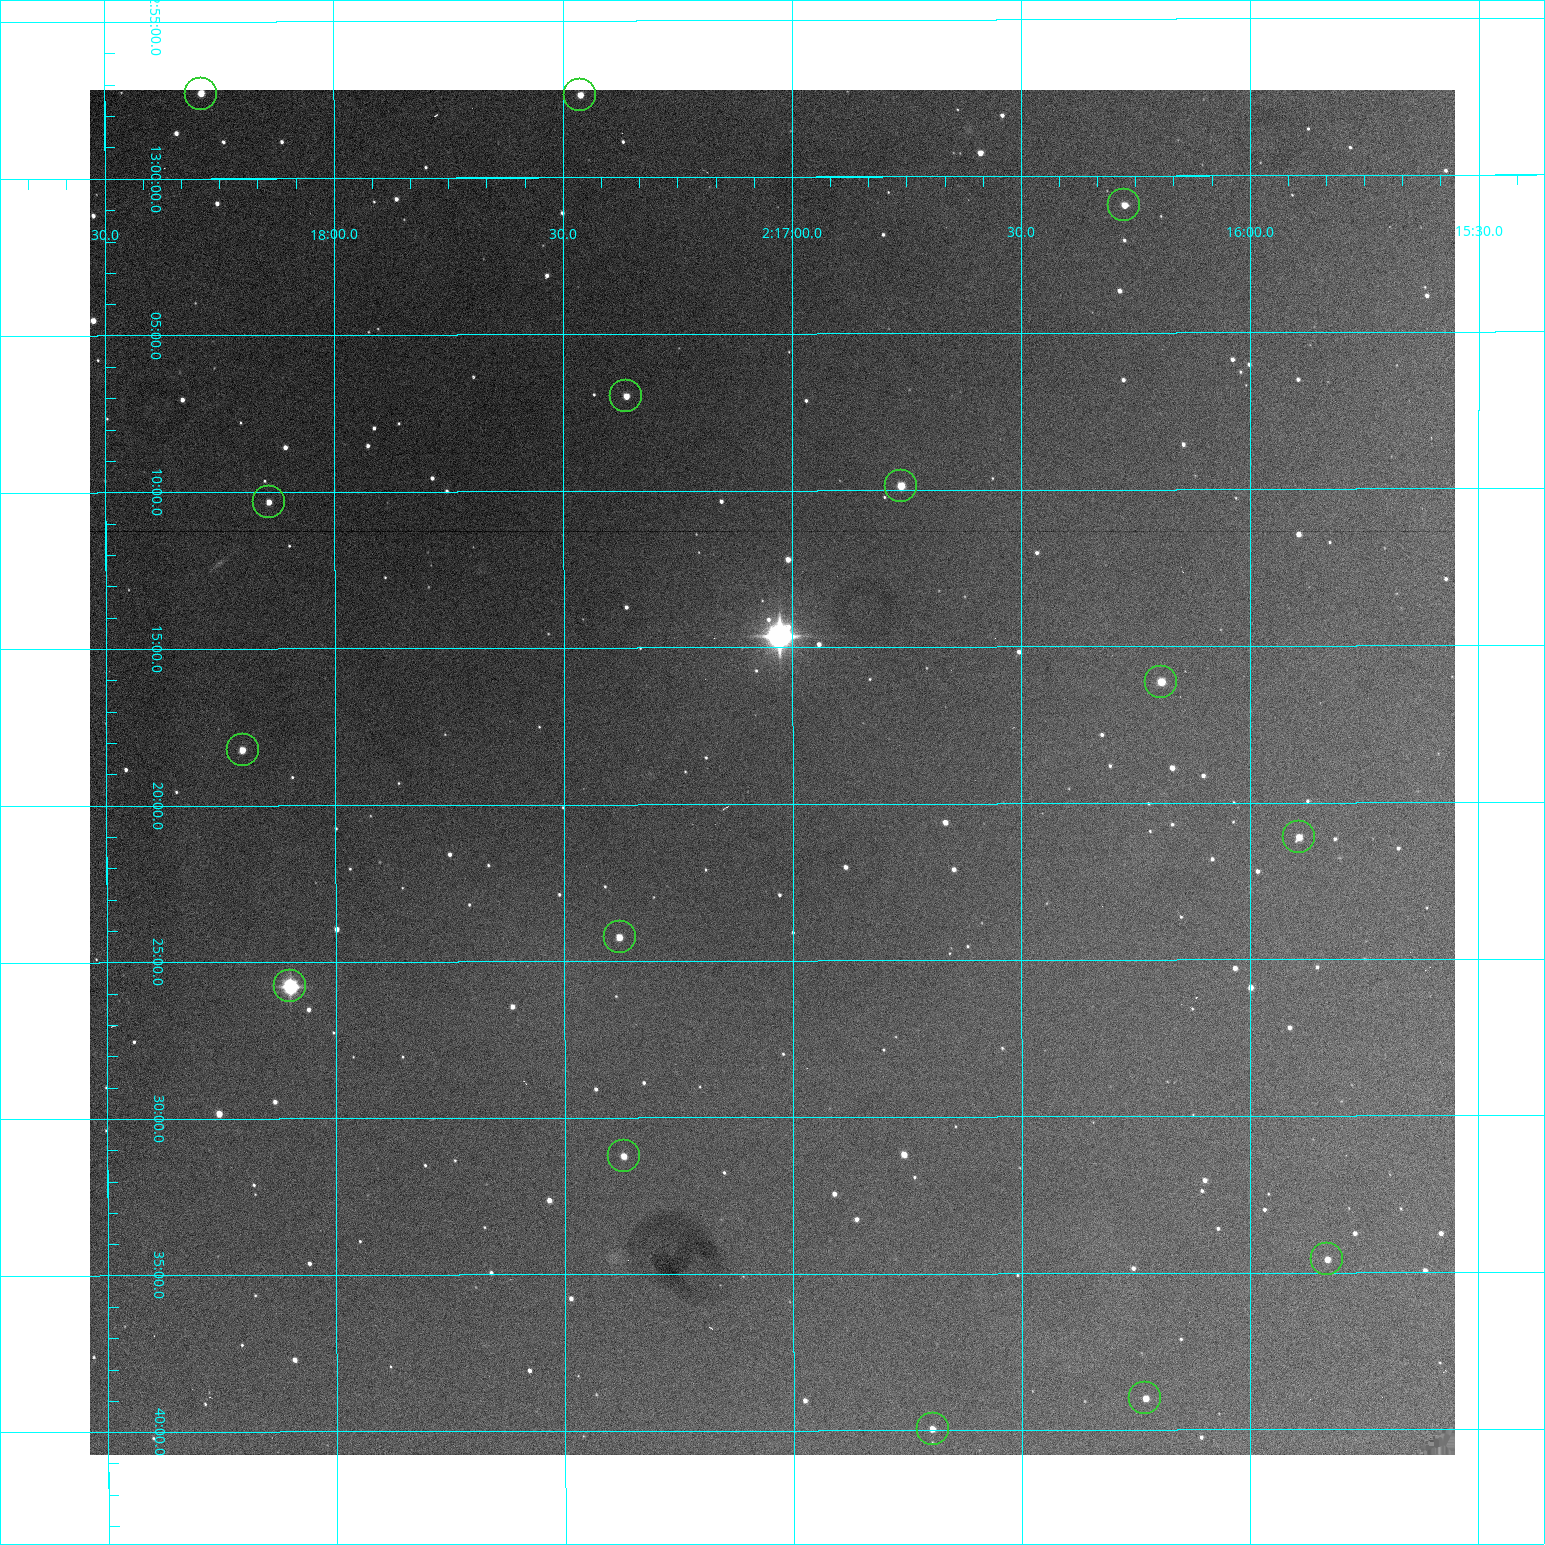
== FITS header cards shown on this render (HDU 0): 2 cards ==
NAXIS1  =                 1365 /fastest changing axis
NAXIS2  =                 1365 /next to fastest changing axis

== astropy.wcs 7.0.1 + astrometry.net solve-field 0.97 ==
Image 1365 x 1365 px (HDU 0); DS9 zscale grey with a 90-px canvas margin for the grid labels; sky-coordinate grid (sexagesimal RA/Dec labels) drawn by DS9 from the SOLVED WCS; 15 Tycho-2 reference stars matched to detected sources circled (green)
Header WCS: RA---TAN-SIP/DEC--TAN-SIP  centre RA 02:17:03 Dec +13:19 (34.26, +13.32 deg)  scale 1.91 arcsec/px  FOV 43.6' x 43.6'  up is -180 deg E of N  parity flipped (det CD > 0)
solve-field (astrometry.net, Tycho-2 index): VERIFIED the header's WCS against the Tycho-2 star catalogue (verified at 3 index scales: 8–15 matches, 0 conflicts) and refined it, rather than solving blind
Solved WCS: RA---TAN-SIP/DEC--TAN-SIP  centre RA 02:17:03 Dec +13:19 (34.26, +13.32 deg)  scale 1.91 arcsec/px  FOV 43.6' x 43.6'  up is -180 deg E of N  parity flipped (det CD > 0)
The solver's refit moves the header's centre by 0.18 arcsec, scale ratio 1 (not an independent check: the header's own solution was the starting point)
Tycho-2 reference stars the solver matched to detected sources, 15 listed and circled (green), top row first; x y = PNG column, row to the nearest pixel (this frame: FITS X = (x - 90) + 1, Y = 1365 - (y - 90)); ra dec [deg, ICRS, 3 dp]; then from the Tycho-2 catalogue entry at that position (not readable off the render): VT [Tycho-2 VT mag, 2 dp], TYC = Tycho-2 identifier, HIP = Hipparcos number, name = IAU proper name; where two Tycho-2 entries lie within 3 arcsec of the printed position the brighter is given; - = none
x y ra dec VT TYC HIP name
201 94 34.572 +12.955 11.42 637-1207-1 - -
580 95 34.365 +12.956 12.09 637-873-1 - -
1124 205 34.068 +13.016 12.11 637-923-1 - -
626 396 34.341 +13.116 11.78 637-767-1 - -
901 486 34.191 +13.165 10.78 637-980-1 - -
269 502 34.536 +13.172 12.67 637-944-1 - -
1161 682 34.049 +13.269 11.22 637-820-1 - -
243 750 34.551 +13.304 11.62 637-695-1 - -
1299 837 33.973 +13.352 11.91 637-1253-1 - -
620 937 34.345 +13.404 11.61 637-1245-1 - -
290 986 34.525 +13.430 7.86 637-948-1 10730 -
624 1156 34.343 +13.520 12.11 637-855-1 - -
1327 1259 33.958 +13.576 11.96 637-1126-1 - -
1145 1398 34.057 +13.650 11.94 637-667-1 - -
933 1429 34.174 +13.666 12.36 637-601-1 - -